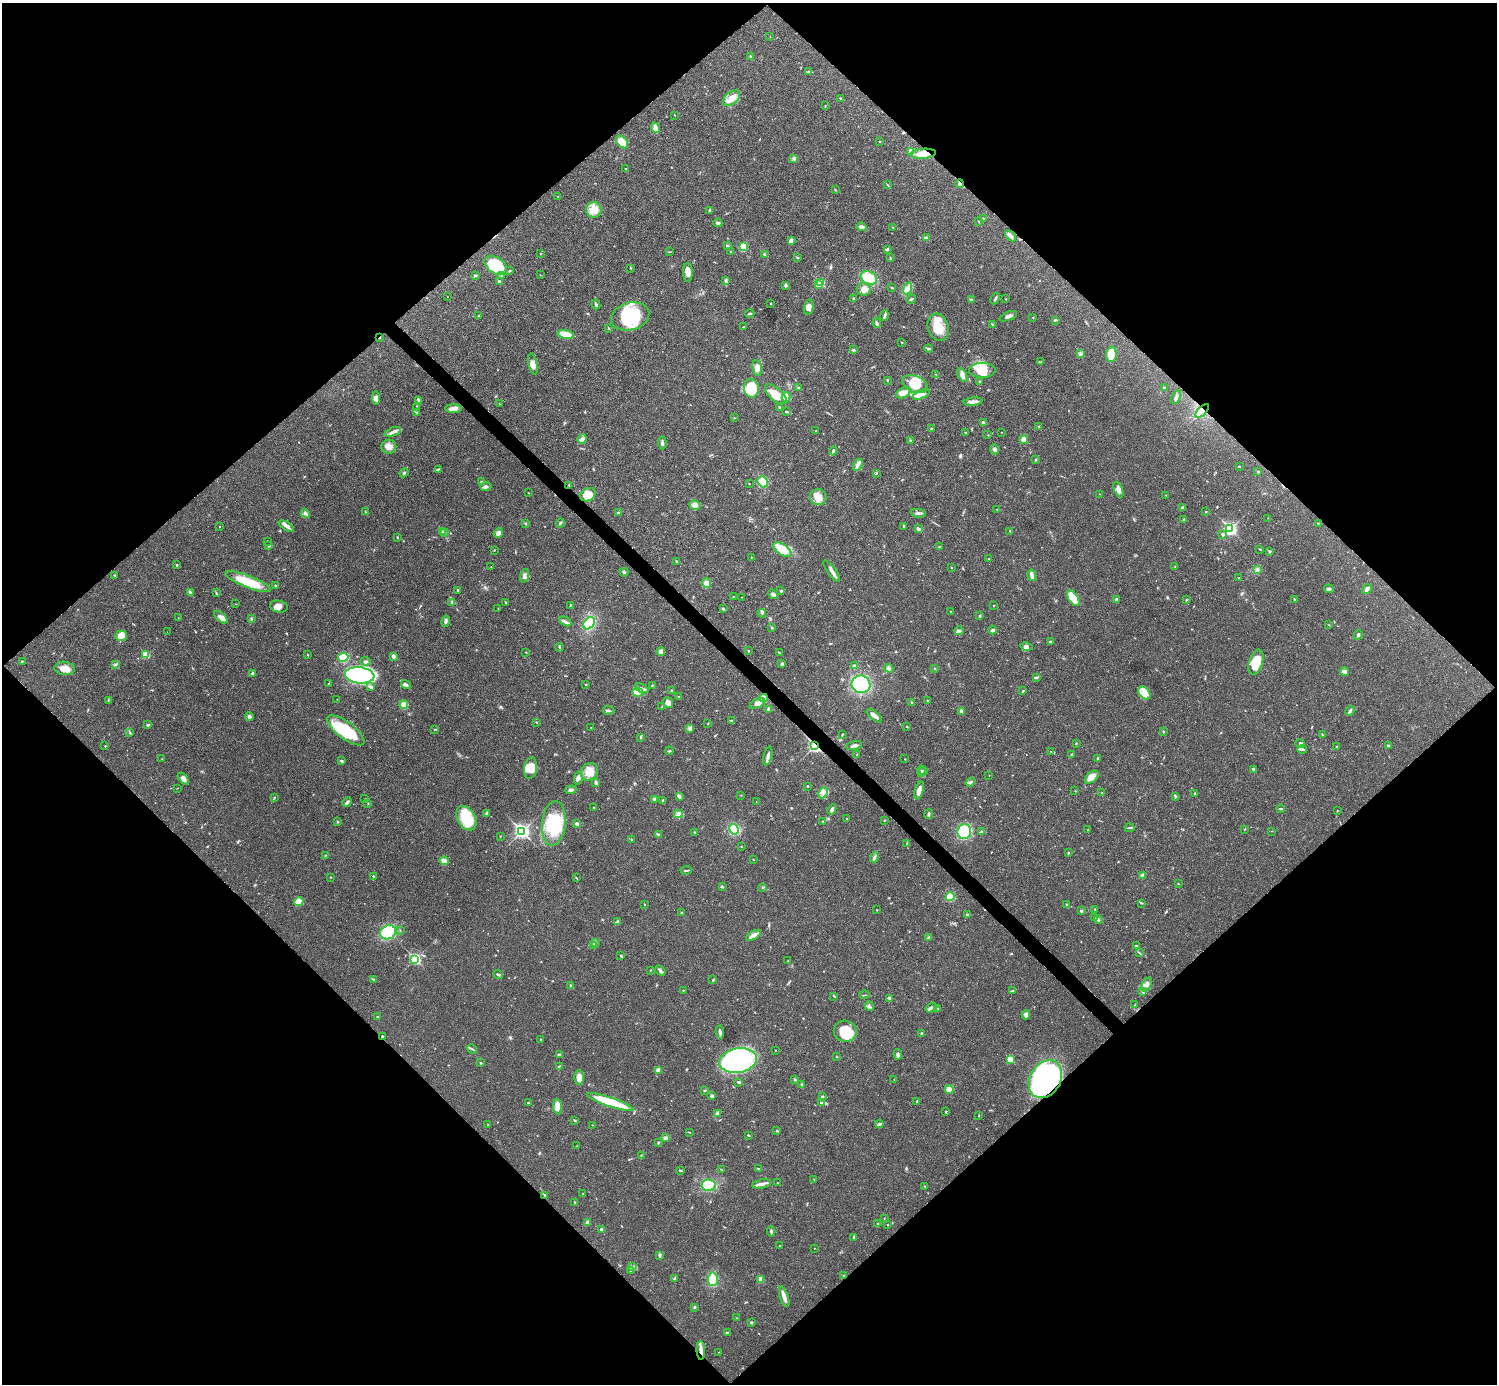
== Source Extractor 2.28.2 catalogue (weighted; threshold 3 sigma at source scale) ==
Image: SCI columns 1-5978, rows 158-5682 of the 5981 x 5981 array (HDU 1 of 3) = the unmasked area's bounding box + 8 px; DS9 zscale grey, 4 x 4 block average (1 PNG px = mean of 4 x 4 image px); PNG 1499 x 1386 px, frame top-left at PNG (2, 3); each listed source drawn as its Kron ellipse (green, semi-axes under 4 px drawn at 4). Shown black and unused: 51% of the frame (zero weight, under 3 of 4 exposures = <1% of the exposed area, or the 3 px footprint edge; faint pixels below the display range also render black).
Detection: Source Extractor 2.28.2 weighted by HDU 2 'WHT'. Background 0.021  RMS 0.0022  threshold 0.00995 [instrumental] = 3 sigma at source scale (4.5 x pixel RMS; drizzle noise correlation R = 1.50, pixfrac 1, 0.05/0.05 arcsec/px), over >= 5 px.
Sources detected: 639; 1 too faint to see at this stretch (4 x 4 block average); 3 inside a brighter object's white glare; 2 cosmic-ray / hot-pixel residue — neither listed nor drawn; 8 coinciding with a brighter row at this scale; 41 inside a brighter listed object's ellipse — not listed separately; of the other 584, all 500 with FLUX_AUTO >= 0.416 (the completeness limit of this list) listed and drawn (84 fainter detections not listed), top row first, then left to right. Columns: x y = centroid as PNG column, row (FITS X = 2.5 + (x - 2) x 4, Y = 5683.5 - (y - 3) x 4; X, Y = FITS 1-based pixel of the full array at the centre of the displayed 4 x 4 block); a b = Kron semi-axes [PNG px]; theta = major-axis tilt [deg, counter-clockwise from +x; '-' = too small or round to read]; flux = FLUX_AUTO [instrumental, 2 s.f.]
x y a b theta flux
770 37 2 2 - 0.47
751 57 3 2 - 1.6
809 72 3 2 - 1.2
732 98 10 6 38 13
840 98 3 2 - 0.59
825 106 2 2 - 0.45
675 115 2 2 - 0.47
655 128 5 4 - 4.3
622 142 7 5 -47 22
880 142 2 2 - 0.68
911 151 4 3 - 4.2
923 154 13 5 5 19
793 159 2 2 - 0.53
625 168 2 2 - 0.42
960 184 4 3 - 3
888 185 4 2 - 0.8
835 189 3 2 - 0.65
558 197 2 2 - 0.65
594 210 7 7 - 13
710 210 3 2 - 1.2
984 219 3 2 - 1.3
978 221 2 2 - 0.43
718 223 4 3 - 2
862 227 5 3 - 3.9
893 228 2 2 - 1.2
1010 236 6 2 -43 3.2
926 238 4 2 - 4.3
791 241 4 4 - 2.7
727 246 2 2 - 4.2
743 246 3 2 - 27
887 249 3 2 - 1.9
670 252 2 2 - 0.48
730 252 2 2 - 0.43
540 253 2 2 - 0.6
765 255 3 3 - 2.5
797 258 3 2 - 1.1
890 258 3 2 - 0.75
496 265 12 8 -34 56
630 268 3 2 - 0.79
510 271 3 2 - 0.97
688 272 9 5 -88 7.3
475 275 3 2 - 1.2
502 275 4 2 - 1.2
540 275 2 2 - 0.44
869 278 8 6 -25 33
726 280 4 2 - 1.6
499 282 2 2 - 8.8
820 283 2 2 - 78
818 284 2 2 - 8.8
785 285 3 3 - 1.5
892 288 3 2 - 0.97
864 289 7 6 - 11
907 289 6 4 69 5.9
447 297 2 2 - 0.74
853 299 3 2 - 0.97
911 299 5 2 - 2
995 299 6 2 60 2.7
1006 299 2 2 - 0.64
971 300 2 2 - 8.7
770 303 2 2 - 0.51
596 304 5 2 - 2.5
809 307 7 4 76 8.9
750 314 5 2 - 1.3
884 315 5 2 - 2.4
479 316 2 2 - 0.48
630 316 19 14 15 73
1008 316 9 3 21 5.1
1033 317 2 2 - 0.9
1055 320 4 2 - 1.4
877 323 5 3 - 2.9
992 324 2 2 - 1.3
743 327 3 2 - 0.51
938 327 14 10 -72 27
609 328 3 2 - 0.74
566 334 8 3 -11 37
379 338 2 2 - 4.2
902 342 2 2 - 1
929 349 4 2 - 2.2
853 350 3 2 - 1.3
1080 354 4 2 - 1.8
1111 354 8 5 85 33
1040 362 4 2 - 1
533 364 11 4 -79 7.5
757 368 8 5 -79 7.9
982 370 13 7 1 19
936 374 2 2 - 0.47
962 375 7 4 -61 6.7
887 380 2 2 - 1
980 382 3 2 - 0.94
915 384 13 8 -20 24
1164 387 3 2 - 1.7
751 388 9 7 -80 42
799 388 3 2 - 1.8
904 393 8 5 29 9.4
776 394 13 6 -41 22
921 394 9 4 24 7.6
786 397 5 4 - 16
1176 397 7 2 64 3.2
376 398 7 4 -86 4.3
419 400 4 2 - 1.7
973 402 9 2 6 8.3
499 404 2 2 - 0.63
780 407 2 2 - 1.1
416 408 3 2 - 0.65
453 409 8 3 -1 9.2
1202 411 8 2 45 4.7
417 412 2 2 - 1.2
786 412 4 2 - 1.9
734 418 2 2 - 0.65
983 422 3 2 - 3.1
1039 426 3 2 - 0.91
931 429 3 2 - 1.7
816 431 2 2 - 0.86
393 432 8 3 20 4.6
1001 432 2 2 - 0.47
965 433 2 2 - 0.62
988 435 2 2 - 0.5
582 439 5 4 - 4.1
910 440 3 2 - 1.3
1024 440 5 4 - 7
662 443 6 3 -85 3
389 447 7 7 - 7.9
994 449 5 3 - 2.8
833 451 4 2 - 2.1
1035 460 4 2 - 1.1
858 465 7 3 62 4.1
1239 466 2 2 - 0.64
438 469 3 2 - 1.4
1258 472 3 2 - 0.89
404 473 5 2 - 1.5
877 473 3 2 - 0.66
482 482 4 2 - 1.7
763 482 6 4 -52 23
749 484 2 2 - 0.53
569 485 2 2 - 0.73
486 486 5 3 - 3.5
1118 490 8 4 -64 5.8
528 493 2 2 - 0.62
1100 494 2 2 - 0.5
588 495 8 6 26 17
1166 495 2 2 - 0.58
818 497 8 8 - 14
695 505 5 4 - 6.7
1183 508 3 2 - 2.4
997 509 2 2 - 0.7
365 512 2 2 - 0.57
1205 512 3 2 - 0.74
305 513 5 2 - 2.8
618 513 3 2 - 2.6
918 513 7 3 -8 3.8
1268 518 2 2 - 0.76
1184 519 3 2 - 1.1
560 523 4 2 - 1.9
525 524 3 2 - 0.84
1318 524 3 2 - 1.1
219 526 2 2 - 0.59
286 526 8 3 -32 4.9
903 526 3 2 - 1.4
919 529 4 2 - 4.3
1230 529 3 2 - 300
1010 531 3 2 - 0.84
442 532 3 2 - 1.3
445 532 2 2 - 0.64
498 533 5 4 - 5.3
1222 534 3 2 - 1.8
397 537 2 2 - 0.94
267 541 2 2 - 0.55
269 546 2 2 - 0.63
940 547 2 2 - 1.4
782 549 10 5 -35 25
1260 549 3 2 - 0.82
494 550 2 2 - 0.91
1269 551 2 2 - 0.7
751 557 2 2 - 0.45
989 559 2 2 - 0.65
677 561 2 2 - 0.69
177 565 2 2 - 2.5
1175 566 2 2 - 0.84
491 567 2 2 - 0.46
951 567 2 2 - 0.6
1258 570 3 2 - 1.4
832 571 13 3 -54 6
624 572 4 3 - 2.5
115 575 2 2 - 1.1
1032 575 6 3 -76 7.9
524 576 7 3 72 3.9
1239 578 2 2 - 0.49
248 582 24 6 -21 43
706 583 5 4 - 5.8
275 586 3 2 - 1.1
1329 589 5 3 - 2.3
1367 589 5 3 - 4.4
458 590 2 2 - 1.2
781 591 2 2 - 1.4
190 592 4 2 - 1.9
216 593 2 2 - 0.88
773 594 5 3 - 3.4
733 597 2 2 - 0.72
742 597 2 2 - 0.42
1073 598 9 4 -56 49
1116 599 4 2 - 2.1
1294 599 3 2 - 0.85
1186 600 2 2 - 0.7
452 602 3 2 - 1.4
506 603 4 2 - 1.4
236 604 2 2 - 0.49
570 605 3 2 - 0.87
994 605 2 2 - 0.91
279 607 9 6 -12 8.2
498 609 2 2 - 0.61
723 609 2 2 - 1.9
950 611 2 2 - 0.82
762 613 4 3 - 2
979 616 3 2 - 1
221 617 8 3 -41 9
178 618 2 2 - 0.44
251 619 3 2 - 1.2
446 621 6 3 76 3.4
565 621 7 3 -27 3.9
589 623 7 5 48 39
1329 625 2 2 - 0.62
771 627 3 2 - 0.84
993 630 4 3 - 4.3
959 631 4 3 - 3.6
167 632 2 2 - 0.43
1358 635 5 3 - 2.3
121 636 6 5 - 13
1050 642 3 2 - 1.3
559 647 4 2 - 0.93
1026 647 6 4 -12 4.4
661 651 4 4 - 5.9
748 651 2 2 - 1.5
526 652 2 2 - 0.73
779 653 4 2 - 1.2
146 655 2 2 - 48
308 655 2 2 - 0.56
393 656 3 2 - 3.8
343 657 5 4 - 55
22 661 2 2 - 1
365 661 5 3 - 2.4
1256 662 13 6 72 32
115 664 3 2 - 1.1
782 664 4 2 - 2.6
855 666 3 3 - 3.1
65 668 10 6 -8 13
889 668 4 3 - 2.8
934 668 2 2 - 0.45
1344 672 4 3 - 4.2
252 673 4 2 - 1.7
360 675 15 8 -5 340
1037 678 3 2 - 1.6
329 683 2 2 - 0.56
406 684 5 2 - 2.8
586 684 2 2 - 0.68
861 684 9 8 - 84
652 685 2 2 - 0.91
371 687 4 3 - 2.7
642 688 7 2 -25 3.3
672 691 2 2 - 2.4
1023 691 3 2 - 1.2
638 692 5 3 - 27
1144 693 7 5 -51 10
679 697 3 2 - 1.2
764 698 4 3 - 36
337 699 2 2 - 0.52
108 700 2 2 - 0.47
928 701 2 2 - 0.8
912 702 2 2 - 0.62
668 703 5 4 - 5.8
757 703 8 4 22 7.8
404 705 4 3 - 20
662 707 3 2 - 0.76
769 709 4 3 - 2.4
609 710 6 2 -2 2.3
961 711 3 3 - 2.7
1350 711 5 2 - 2.9
874 716 9 3 -38 7.3
249 717 4 3 - 5.3
731 721 3 2 - 1.6
536 722 3 2 - 0.64
708 723 3 2 - 0.72
148 725 3 2 - 2.1
907 727 2 2 - 0.94
591 728 2 2 - 0.45
435 729 3 2 - 0.99
690 729 4 3 - 2.6
346 730 22 8 -36 56
1163 731 2 2 - 0.77
129 732 2 2 - 0.62
1322 734 3 2 - 0.74
842 735 3 2 - 0.99
640 737 3 2 - 1.1
1076 743 2 2 - 0.89
1300 744 5 3 - 3.1
105 746 2 2 - 0.66
815 746 3 2 - 280
854 746 8 2 16 4.6
1337 746 2 2 - 0.73
1389 746 4 2 - 2.6
1302 749 5 2 - 2.3
669 751 4 2 - 1.4
1051 752 2 2 - 0.54
857 754 3 2 - 0.8
1071 755 2 2 - 0.86
768 756 9 2 75 4.6
162 758 2 2 - 0.61
1097 758 3 2 - 1.6
905 759 2 2 - 0.71
341 761 3 2 - 1.8
530 768 11 6 80 17
1253 769 3 2 - 1.1
924 770 2 2 - 0.42
921 771 6 3 -86 3.1
589 772 9 8 - 19
989 775 2 2 - 0.5
1091 777 8 5 41 18
183 778 7 4 -51 5.8
578 778 6 3 77 4.6
970 782 5 2 - 2.2
596 783 3 2 - 3.3
807 786 2 2 - 1.2
177 788 2 2 - 0.45
571 790 5 3 - 3
919 790 9 3 74 9.1
1075 791 2 2 - 0.43
823 793 6 4 67 6.3
1102 793 2 2 - 0.74
1195 793 3 2 - 1.4
741 795 2 2 - 0.56
679 796 4 3 - 2
1175 797 3 2 - 1.2
274 798 2 2 - 0.58
365 799 3 2 - 0.45
655 799 4 2 - 2.4
663 801 2 2 - 0.99
347 802 5 2 - 3.1
756 802 3 2 - 0.46
368 803 2 2 - 0.52
593 808 2 2 - 0.61
832 809 5 3 - 3.2
1281 809 4 2 - 1.6
1337 811 2 2 - 0.47
487 813 4 2 - 1.8
678 814 4 3 - 3.5
929 814 5 2 - 2.4
466 818 13 9 -59 45
847 819 2 2 - 0.65
884 820 2 2 - 0.63
823 821 2 2 - 0.85
337 822 2 2 - 0.68
554 824 22 12 84 63
577 824 4 3 - 2.4
1129 828 5 2 - 1.5
734 829 5 4 - 44
1244 829 2 2 - 0.58
1087 830 2 2 - 0.42
522 831 4 3 - 320
1272 831 2 2 - 0.45
694 832 2 2 - 0.67
964 832 7 7 - 57
981 832 3 2 - 2.2
658 834 4 2 - 2
500 836 2 2 - 0.51
631 840 2 2 - 1.2
907 844 3 2 - 1.1
741 847 2 2 - 0.48
1068 853 3 2 - 0.95
325 855 2 2 - 0.74
874 857 5 2 - 2.4
753 859 2 2 - 0.44
444 861 4 4 - 8
686 870 6 2 5 1.6
1142 875 4 3 - 3.7
373 876 3 2 - 1.3
330 877 2 2 - 0.65
576 877 2 2 - 0.45
1179 884 2 2 - 0.46
722 886 2 2 - 1.1
763 887 2 2 - 2.5
950 897 4 4 - 25
299 902 5 4 - 24
1141 903 2 2 - 0.83
644 904 2 2 - 0.56
1066 904 2 2 - 0.77
1095 909 2 2 - 1.2
877 910 2 2 - 0.6
1081 911 2 2 - 2.2
682 912 2 2 - 0.65
968 915 3 2 - 2.5
1095 918 3 3 - 2.5
1098 920 4 2 - 2.3
618 921 3 2 - 1.7
400 930 2 2 - 0.79
388 932 8 7 - 71
753 935 8 4 29 6.4
929 938 3 3 - 1.8
595 943 3 2 - 1.8
593 945 2 2 - 0.64
1136 946 3 2 - 1
1139 953 4 2 - 0.95
621 956 3 2 - 1.6
415 959 3 2 - 190
788 961 3 2 - 0.67
650 970 2 2 - 0.65
660 971 6 3 -37 2.9
498 974 5 2 - 1.6
373 979 2 2 - 0.92
713 980 2 2 - 1.1
1147 984 7 4 60 5.4
571 986 3 2 - 1.6
683 990 2 2 - 0.69
1013 991 3 2 - 1.4
1143 991 3 3 - 1.7
864 995 5 2 - 0.84
834 996 3 2 - 1.2
889 998 3 2 - 2.8
1135 1005 2 2 - 0.71
869 1006 5 3 - 2.7
931 1008 6 2 34 2.8
938 1008 2 2 - 1.3
1026 1015 4 3 - 5.4
377 1017 2 2 - 1.2
845 1031 11 10 - 39
720 1032 6 2 -83 4
921 1033 3 2 - 1.1
382 1036 3 2 - 1.1
540 1039 2 2 - 0.59
472 1049 5 2 - 2.2
775 1050 2 2 - 0.53
559 1054 4 2 - 1.3
898 1054 5 3 - 3.7
836 1056 2 2 - 0.53
1010 1059 2 2 - 45
738 1060 19 12 10 190
481 1063 2 2 - 1.3
559 1066 4 2 - 1.1
658 1070 4 3 - 4.9
579 1077 7 4 -89 7.8
894 1079 2 2 - 0.48
1045 1079 20 15 58 300
795 1080 2 2 - 0.7
739 1082 4 2 - 1.6
802 1085 3 2 - 1.3
949 1089 4 3 - 19
704 1090 2 2 - 1.3
712 1096 2 2 - 7.7
822 1097 3 2 - 1.1
917 1101 2 2 - 0.77
610 1102 24 4 -19 69
528 1103 3 2 - 1.2
821 1103 4 2 - 2.5
557 1107 8 3 -86 15
946 1111 2 2 - 1.1
718 1113 4 3 - 5.3
979 1116 2 2 - 0.68
575 1120 3 2 - 1.4
488 1124 2 2 - 0.8
879 1124 4 3 - 2.5
592 1125 2 2 - 0.45
776 1131 2 2 - 0.48
689 1132 2 2 - 0.53
748 1135 3 2 - 1.1
665 1138 3 2 - 1.9
658 1143 3 2 - 1.3
577 1146 2 2 - 0.89
641 1155 2 2 - 0.59
758 1169 2 2 - 0.9
680 1170 3 2 - 1.1
722 1170 4 2 - 0.87
814 1179 2 2 - 0.58
777 1183 2 2 - 0.52
762 1184 9 3 11 6.5
709 1185 7 5 -8 41
924 1186 2 2 - 0.66
583 1194 2 2 - 0.61
545 1195 2 2 - 3.6
575 1203 2 2 - 0.81
884 1218 2 2 - 0.56
587 1223 4 3 - 4
878 1224 2 2 - 2.2
888 1225 2 2 - 0.49
602 1229 3 2 - 4
771 1231 5 2 - 2.6
854 1237 4 2 - 2.4
780 1246 2 2 - 0.72
814 1248 2 2 - 0.46
659 1255 3 3 - 1.9
632 1267 3 2 - 1.2
630 1270 3 2 - 0.88
844 1275 2 2 - 0.57
674 1279 2 2 - 1.1
713 1279 6 5 - 31
761 1279 4 3 - 9.3
784 1297 11 3 -72 8.8
694 1307 3 2 - 1.4
737 1318 2 2 - 0.6
751 1322 2 2 - 3.7
727 1333 2 2 - 0.62
701 1350 9 3 -88 6.7
719 1352 2 2 - 0.62
Overlapping masked pixels (flux is a lower limit): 10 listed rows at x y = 923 154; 960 184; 379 338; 1202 411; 588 495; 764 698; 815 746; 382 1036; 1045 1079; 701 1350
Diffuse or blended objects may show on this block-average render without a row.